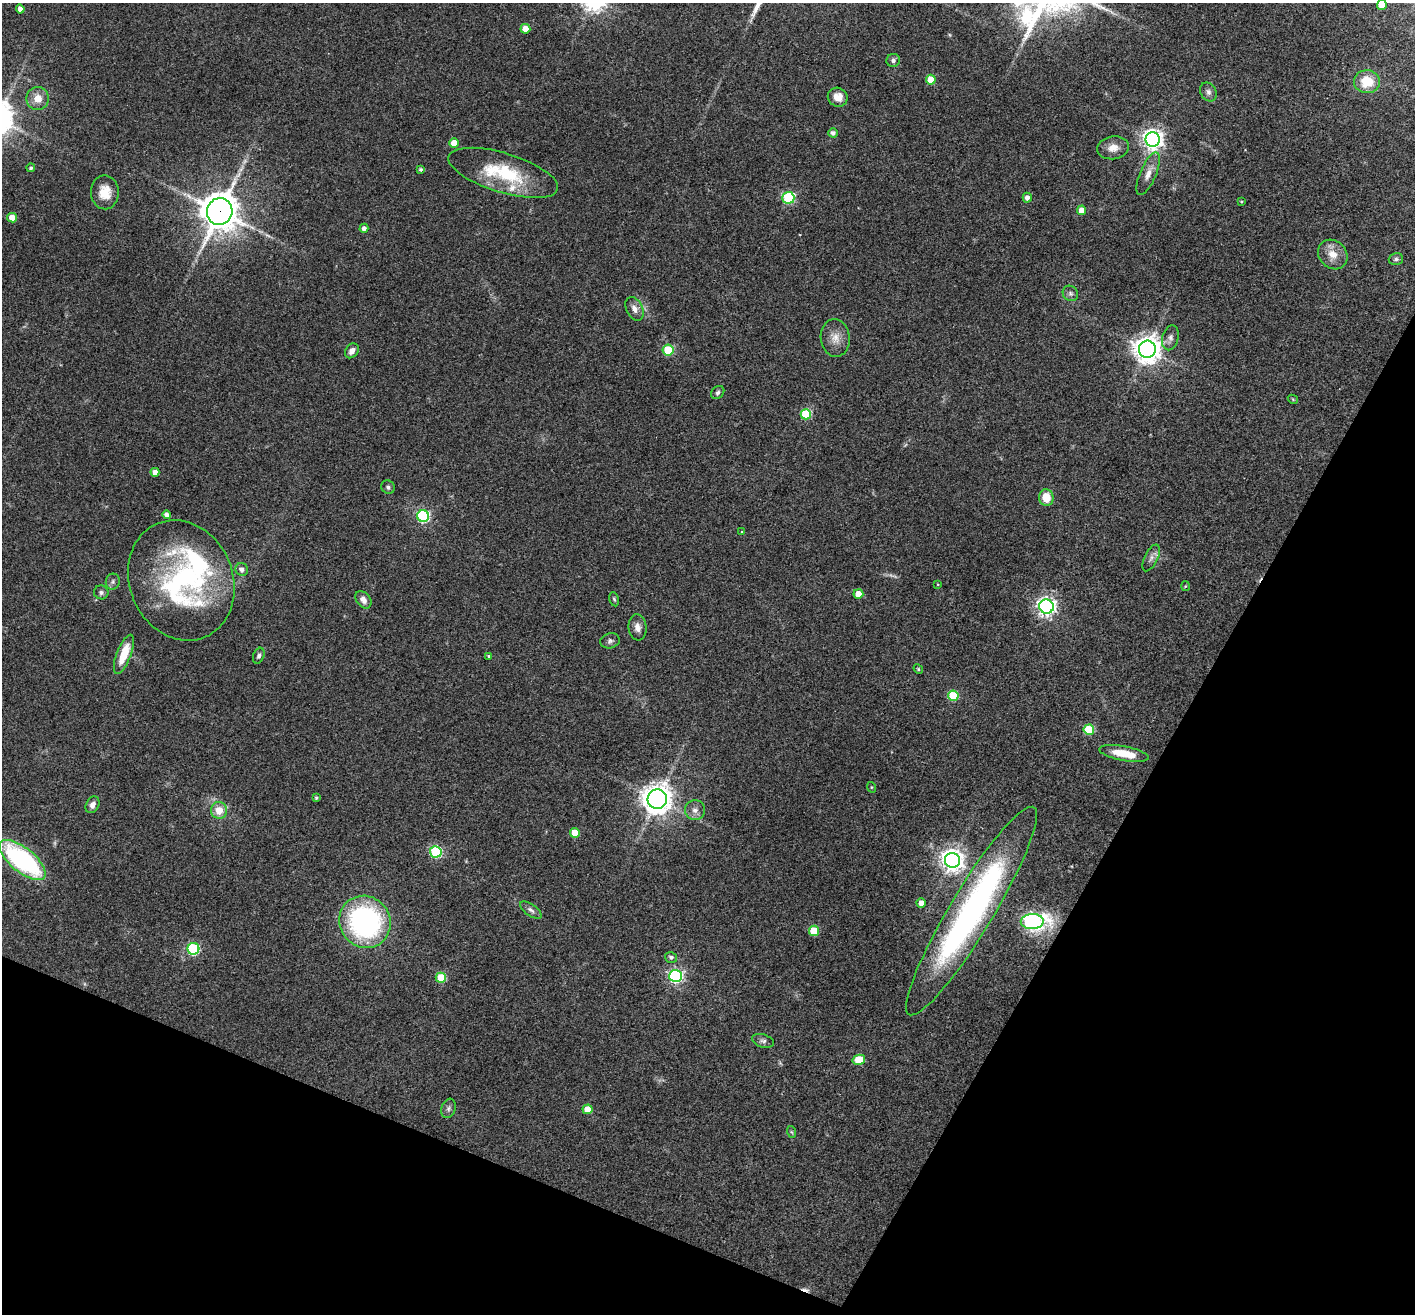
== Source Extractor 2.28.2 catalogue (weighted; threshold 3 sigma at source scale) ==
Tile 15 of 4 x 4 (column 3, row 4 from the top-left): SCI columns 2831-4243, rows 279-1590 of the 5657 x 5669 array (HDU 1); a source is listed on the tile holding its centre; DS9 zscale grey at full resolution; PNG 1417 x 1316 px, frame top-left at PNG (2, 3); each listed source drawn as its Kron ellipse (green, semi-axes under 4 px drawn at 4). Shown black and unused: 24% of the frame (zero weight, under 3 of 4 exposures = <1% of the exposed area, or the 3 px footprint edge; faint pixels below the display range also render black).
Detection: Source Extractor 2.28.2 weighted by HDU 2 'WHT'; one run over the whole footprint, this tile lists its part. Background 0.0339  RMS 0.0047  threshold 0.0211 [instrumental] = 3 sigma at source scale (4.5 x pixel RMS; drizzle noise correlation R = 1.50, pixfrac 1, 0.05/0.05 arcsec/px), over >= 5 px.
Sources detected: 94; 2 too faint to see at this stretch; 1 cosmic-ray / hot-pixel residue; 1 long thin detection or spike segment (spike, bleed or trail) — neither listed nor drawn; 2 inside a brighter listed object's ellipse — not listed separately; the other 88 listed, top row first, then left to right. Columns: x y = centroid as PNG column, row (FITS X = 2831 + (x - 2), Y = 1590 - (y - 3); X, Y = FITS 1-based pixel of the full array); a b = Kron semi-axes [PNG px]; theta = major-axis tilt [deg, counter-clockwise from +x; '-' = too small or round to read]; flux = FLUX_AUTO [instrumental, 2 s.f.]
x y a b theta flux
1382 5 5 5 - 10
20 9 4 4 - 2.7
525 29 5 5 - 7.4
893 60 7 6 - 1.3
931 80 5 5 - 9.3
1367 82 13 11 2 12
1208 92 10 7 -57 1.9
838 97 10 9 - 4.5
38 98 11 11 - 5.8
833 133 4 4 - 1.6
1153 140 7 7 - 300
454 143 5 4 - 7.3
1113 148 16 11 8 4.9
31 168 4 4 - 0.8
420 169 4 4 - 0.87
503 173 57 19 -17 31
1148 174 23 8 67 4.8
105 192 17 14 -88 7.7
788 198 6 6 - 53
1027 198 5 4 - 2.3
1241 202 4 3 - 0.45
1082 210 5 4 - 6
220 211 13 13 - 1100
12 218 5 4 - 6.5
364 228 4 4 - 1.9
1333 254 16 13 -45 6.7
1396 259 7 6 - 1.1
1070 293 8 7 - 1.6
635 309 12 8 -64 3.2
835 338 19 14 -83 6
1170 338 13 8 76 2.3
1147 349 8 8 - 580
668 350 5 5 - 28
352 351 8 6 53 2.6
718 393 7 5 45 1.1
1293 399 5 4 - 0.47
806 414 5 5 - 33
155 472 4 4 - 2.9
388 487 7 6 - 1.3
1046 498 8 7 - 9
167 515 4 4 - 2.1
423 516 6 6 - 78
742 532 4 3 - 0.6
1151 558 14 6 64 2.3
242 569 6 6 - 2.2
181 580 62 51 -67 97
113 582 8 7 - 1.5
938 584 3 2 - 0.33
1185 586 5 3 - 0.41
101 592 7 7 - 1.3
858 594 5 4 - 8.2
614 599 7 4 -78 0.73
363 600 10 7 -53 2.7
1046 606 7 7 - 200
638 627 13 9 -83 3.1
610 641 10 7 15 1.5
124 654 21 7 69 12
259 656 8 5 69 1.3
489 656 4 3 - 0.59
918 669 5 4 - 0.55
953 696 5 5 - 25
1089 730 5 5 - 30
1124 753 25 7 -10 11
871 787 5 3 - 0.41
316 798 4 4 - 0.75
657 799 10 9 - 630
93 805 9 6 62 2.3
219 810 8 8 - 7
695 810 10 10 - 2.8
575 833 5 5 - 12
436 852 6 5 - 49
22 860 28 12 -39 80
952 860 8 7 - 380
921 903 4 4 - 4.2
531 910 12 5 -35 1.7
972 911 121 21 59 160
1032 921 11 7 2 170
365 922 26 25 - 100
814 931 5 5 - 17
193 949 6 6 - 54
671 957 6 5 - 1.1
676 976 6 6 - 110
441 978 5 5 - 17
763 1041 11 6 -18 1.6
859 1060 6 5 - 14
449 1108 10 7 72 1.5
588 1109 5 5 - 9.9
792 1132 6 3 -70 0.57
Overlapping masked pixels (flux is a lower limit): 1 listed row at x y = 220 211
Isophote crosses this tile's border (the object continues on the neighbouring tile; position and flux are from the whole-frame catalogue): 1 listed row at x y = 1382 5